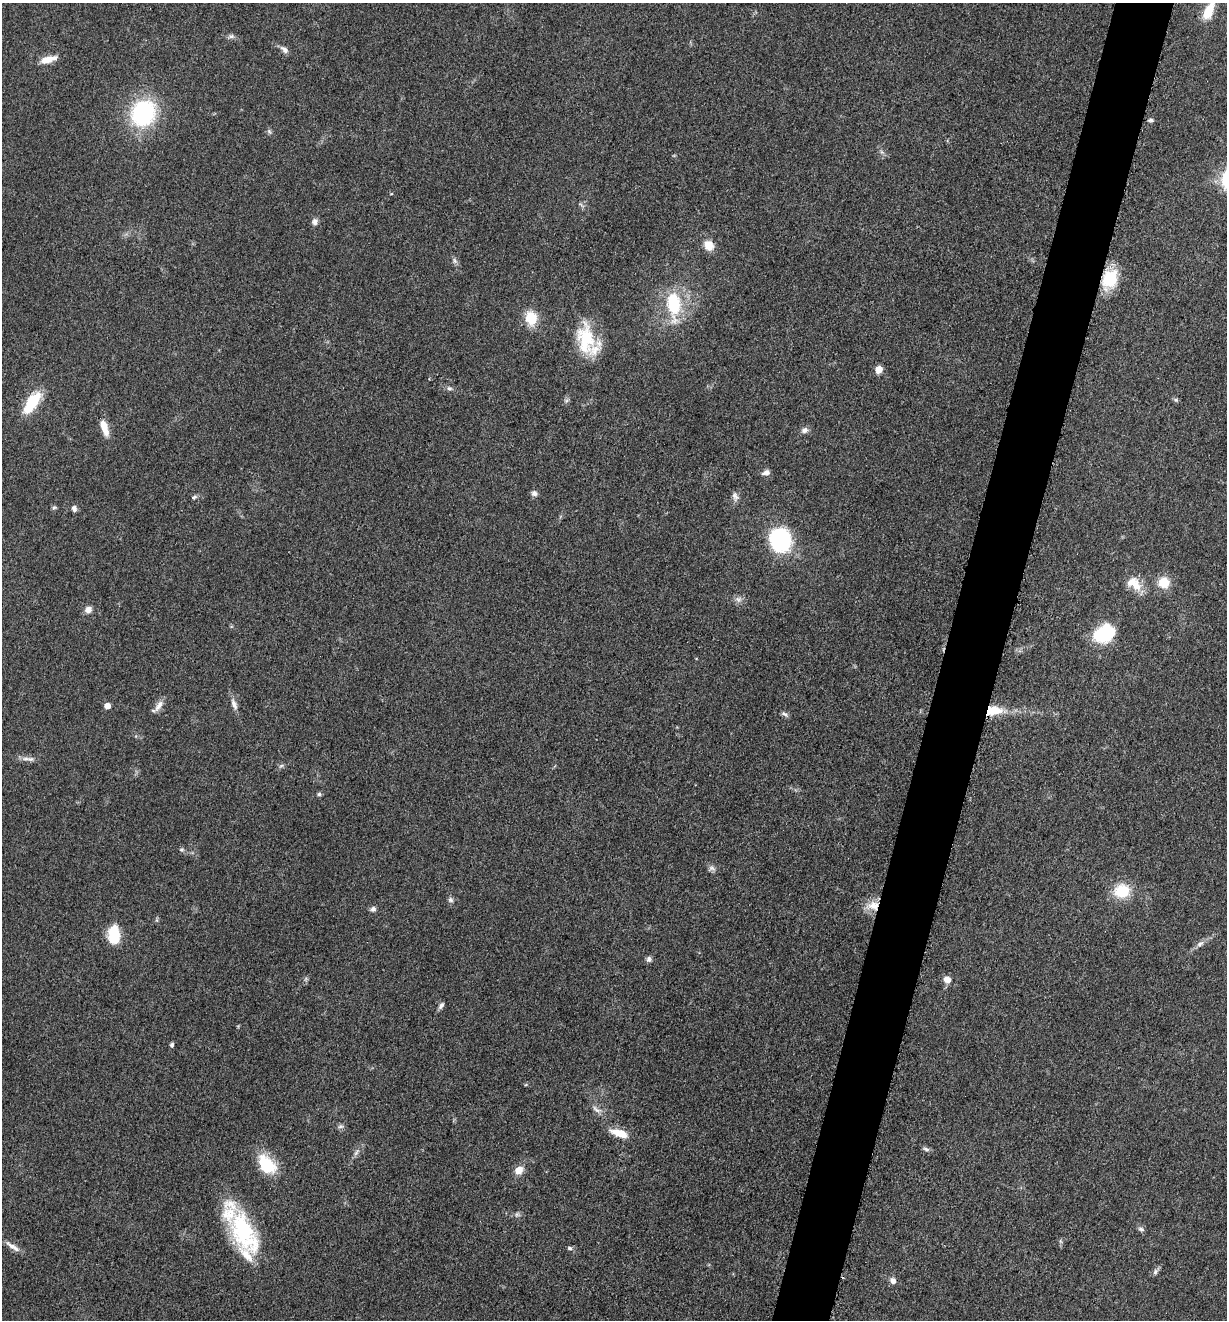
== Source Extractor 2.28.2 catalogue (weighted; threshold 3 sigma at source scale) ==
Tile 10 of 4 x 4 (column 2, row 3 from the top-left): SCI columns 1489-2713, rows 1330-2647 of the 5304 x 5292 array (HDU 1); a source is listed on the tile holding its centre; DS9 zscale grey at full resolution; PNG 1229 x 1322 px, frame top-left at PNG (2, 3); no overlay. Shown black and unused: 5% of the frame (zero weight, under 3 of 5 exposures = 1% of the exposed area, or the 3 px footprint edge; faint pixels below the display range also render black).
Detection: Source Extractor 2.28.2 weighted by HDU 2 'WHT'; one run over the whole footprint, this tile lists its part. Background 0.0504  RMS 0.0058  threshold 0.0261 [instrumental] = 3 sigma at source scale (4.5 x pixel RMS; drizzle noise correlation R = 1.50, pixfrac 1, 0.05/0.05 arcsec/px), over >= 5 px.
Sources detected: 72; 4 inside a brighter listed object's ellipse — not listed separately; the other 68 listed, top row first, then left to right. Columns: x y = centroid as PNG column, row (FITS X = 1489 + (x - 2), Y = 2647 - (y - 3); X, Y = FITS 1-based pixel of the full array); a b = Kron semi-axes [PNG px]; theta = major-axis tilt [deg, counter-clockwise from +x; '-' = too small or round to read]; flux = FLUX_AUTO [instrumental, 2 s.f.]
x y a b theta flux
1209 11 22 9 66 14
231 36 8 6 -13 1.7
284 49 13 7 -42 2.7
48 59 18 7 14 8.2
143 113 25 21 58 70
1151 120 7 4 -7 1.2
269 131 6 4 -47 1.1
882 152 7 5 -45 1.3
315 222 9 7 69 2.4
709 245 13 11 -53 7.4
455 261 9 5 -61 1.6
1110 279 17 13 67 28
673 304 38 17 -86 33
531 318 16 12 -77 15
586 338 36 22 -81 32
879 369 6 5 - 8.2
449 388 9 5 -17 1.6
1176 400 6 4 -45 1
32 402 23 10 56 25
104 428 20 8 -72 7.8
804 430 9 7 24 2.5
766 472 10 6 15 2.4
534 493 8 7 - 2.1
735 496 12 7 -67 2.6
194 497 8 5 29 1.2
54 508 7 5 28 1
74 509 8 6 -86 2
780 540 16 14 -73 91
1164 582 13 12 - 11
1137 586 18 14 -63 8.6
738 599 10 8 -8 2.6
88 610 9 7 25 3.6
1105 634 22 14 13 35
234 704 17 7 -70 3.6
107 706 5 4 - 5.8
159 706 19 7 56 4.1
994 711 19 10 6 14
785 714 11 5 -31 1.6
30 759 11 6 0 2.6
281 766 8 4 23 1.3
319 794 6 5 - 1
182 850 7 6 - 1.2
711 868 10 7 16 2
1122 891 18 16 11 18
450 900 7 7 - 1.6
873 906 18 12 2 8.7
373 909 7 6 - 2.1
157 920 6 4 -71 0.86
114 934 17 10 -88 23
1200 944 12 7 35 2.7
649 959 8 7 - 1.8
947 979 9 8 - 4.5
441 1006 9 5 55 1.9
172 1045 6 5 - 1.2
596 1109 16 7 -32 3.2
340 1126 8 6 1 1.6
619 1133 20 8 -18 11
926 1149 10 6 -25 1.7
356 1152 11 6 58 2.2
266 1164 24 15 -50 23
519 1170 9 8 - 6.4
517 1214 8 6 34 1.5
1141 1229 9 6 -35 1.6
244 1233 54 26 -65 59
13 1246 23 6 -34 4
570 1248 7 6 - 1.3
1155 1272 9 6 70 1.8
893 1281 9 7 -40 2.8
Overlapping masked pixels (flux is a lower limit): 2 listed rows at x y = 994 711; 873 906
Isophote crosses this tile's border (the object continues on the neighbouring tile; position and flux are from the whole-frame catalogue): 1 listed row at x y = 1209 11